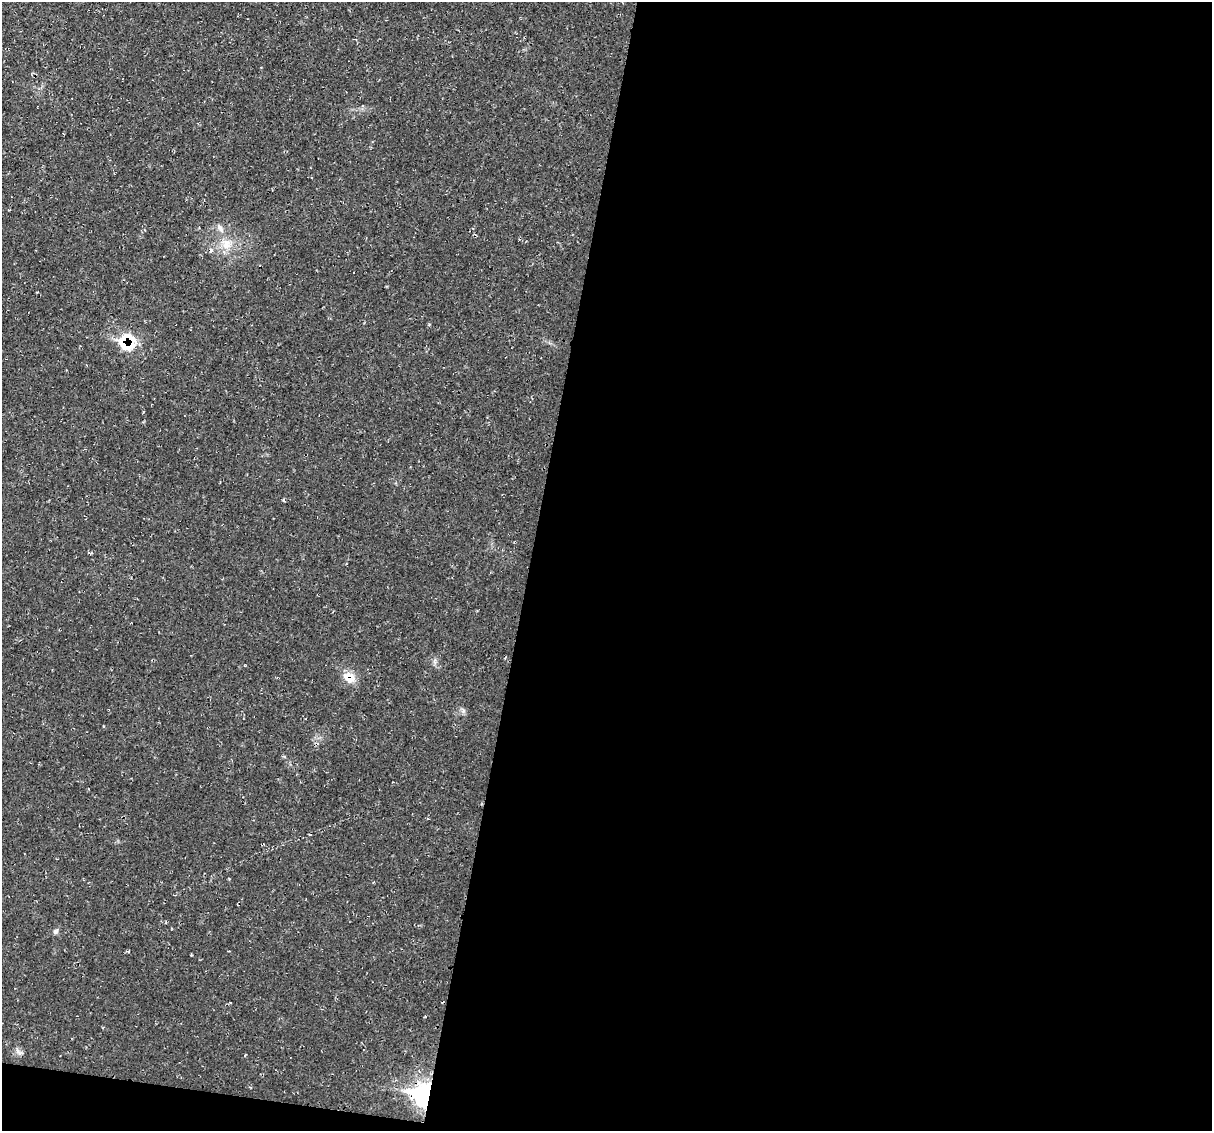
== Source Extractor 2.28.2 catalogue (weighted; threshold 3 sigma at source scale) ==
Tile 16 of 4 x 4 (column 4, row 4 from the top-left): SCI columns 3644-4853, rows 115-1243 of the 4856 x 4871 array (HDU 1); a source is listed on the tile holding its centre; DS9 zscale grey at full resolution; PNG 1214 x 1133 px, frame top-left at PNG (2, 2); no overlay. Shown black and unused: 58% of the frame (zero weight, under 2 of 3 exposures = <1% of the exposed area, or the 3 px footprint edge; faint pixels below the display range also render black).
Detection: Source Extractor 2.28.2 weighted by HDU 2 'WHT'; one run over the whole footprint, this tile lists its part. Background 0.0207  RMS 0.0061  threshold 0.0275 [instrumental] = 3 sigma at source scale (4.5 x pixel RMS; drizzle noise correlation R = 1.50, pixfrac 1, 0.05/0.05 arcsec/px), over >= 5 px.
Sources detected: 7; all 7 listed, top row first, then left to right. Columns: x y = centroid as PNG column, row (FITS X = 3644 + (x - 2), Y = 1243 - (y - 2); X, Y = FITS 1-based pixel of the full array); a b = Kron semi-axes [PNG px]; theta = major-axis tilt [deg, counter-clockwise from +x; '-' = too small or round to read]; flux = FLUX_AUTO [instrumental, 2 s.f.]
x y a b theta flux
220 228 14 6 -56 2.9
227 244 15 11 81 7.5
127 341 23 20 -13 21
349 677 16 13 -36 7.6
55 932 8 6 46 1.4
17 1051 9 4 -71 1.5
425 1095 9 8 - 360
Overlapping masked pixels (flux is a lower limit): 3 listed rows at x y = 127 341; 349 677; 425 1095